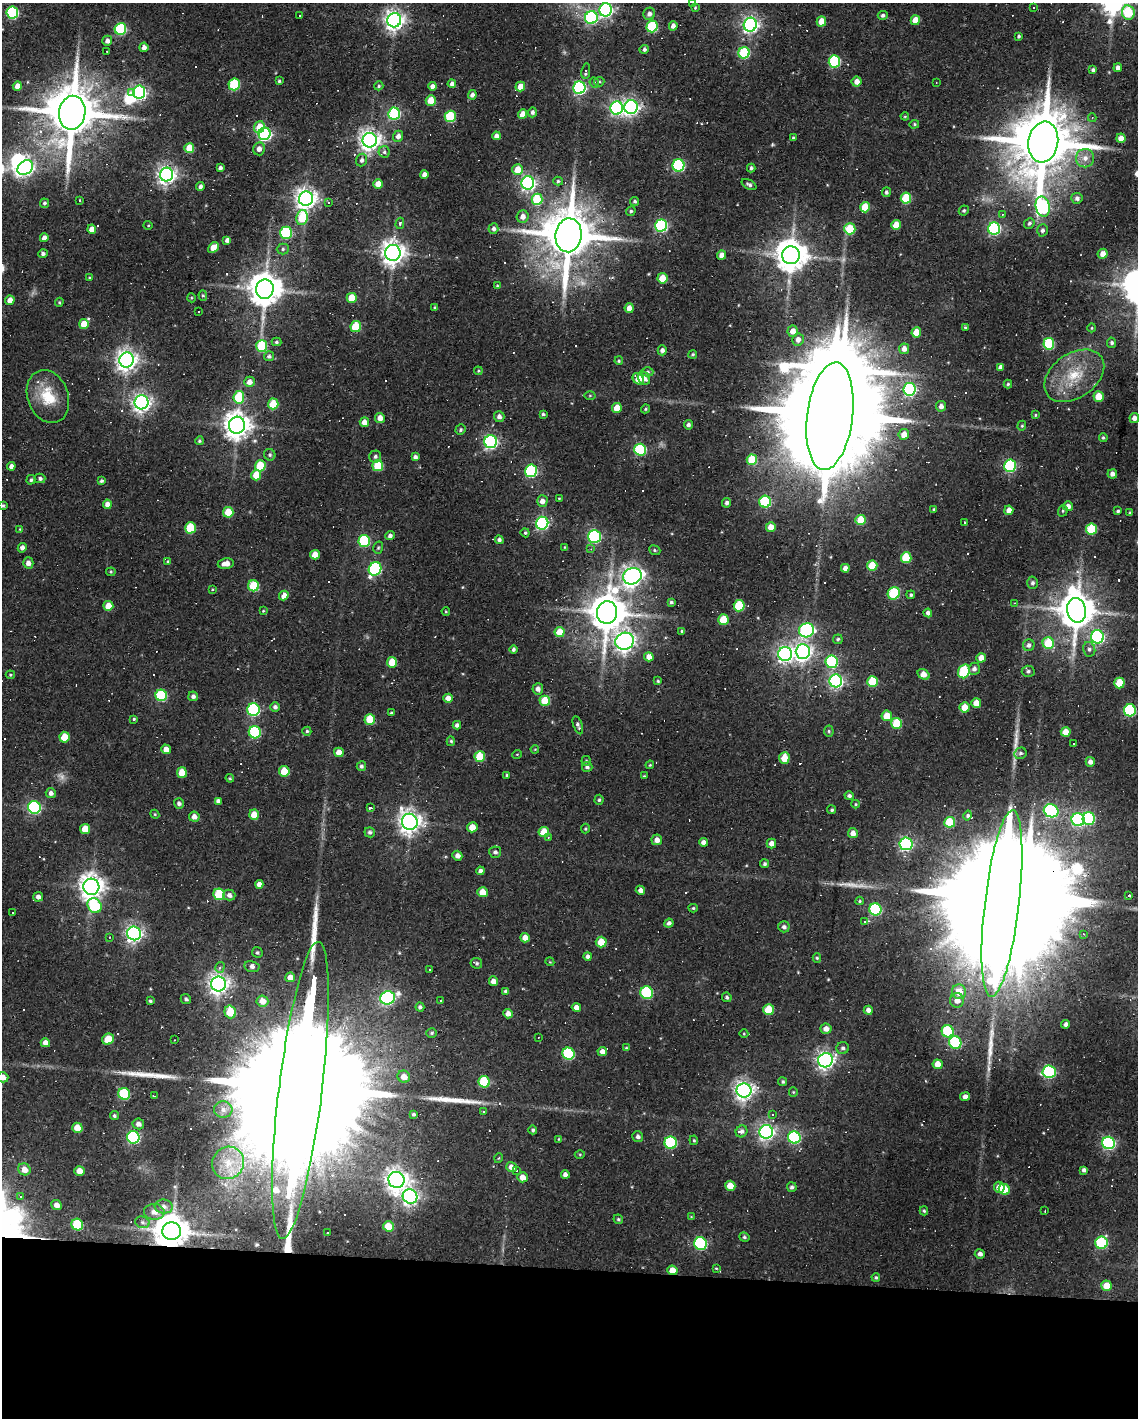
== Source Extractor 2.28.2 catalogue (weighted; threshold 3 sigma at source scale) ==
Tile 10 of 4 x 3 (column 2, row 3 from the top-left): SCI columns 1137-2272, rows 104-1519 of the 4543 x 4566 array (HDU 1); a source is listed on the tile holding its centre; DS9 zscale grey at full resolution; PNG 1140 x 1420 px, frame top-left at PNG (2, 3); each listed source drawn as its Kron ellipse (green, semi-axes under 4 px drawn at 4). Shown black and unused: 11% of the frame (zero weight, under 2 of 3 exposures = <1% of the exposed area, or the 3 px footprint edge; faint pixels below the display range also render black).
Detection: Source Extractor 2.28.2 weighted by HDU 2 'WHT'; one run over the whole footprint, this tile lists its part. Background 0.08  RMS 0.0068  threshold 0.0304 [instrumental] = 3 sigma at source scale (4.5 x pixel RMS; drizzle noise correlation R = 1.50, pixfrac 1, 0.05/0.05 arcsec/px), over >= 5 px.
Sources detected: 554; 1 too faint to see at this stretch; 6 inside a brighter object's white glare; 60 cosmic-ray / hot-pixel residue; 6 long thin detections or spike segments (spike, bleed or trail) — neither listed nor drawn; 4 inside a brighter listed object's ellipse — not listed separately; the other 477 listed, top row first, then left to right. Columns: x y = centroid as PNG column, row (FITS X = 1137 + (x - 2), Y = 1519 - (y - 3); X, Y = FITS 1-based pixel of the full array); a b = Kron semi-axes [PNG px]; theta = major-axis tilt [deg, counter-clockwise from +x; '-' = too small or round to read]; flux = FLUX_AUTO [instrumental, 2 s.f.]
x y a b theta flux
693 3 2 2 - 0.55
1033 7 3 2 - 0.83
695 8 4 3 - 0.78
606 10 6 6 - 170
12 12 6 6 - 88
1128 13 7 6 - 41
649 14 6 6 - 3
883 15 5 4 - 1.8
300 16 2 2 - 0.66
591 18 6 6 - 110
394 20 7 7 - 410
915 20 5 4 - 8.4
821 21 5 4 - 12
750 25 7 6 - 260
652 26 6 5 - 52
673 26 5 4 - 3.7
120 29 6 5 - 69
1019 36 3 3 - 1.2
107 41 5 5 - 3.2
144 47 4 4 - 3.2
644 49 5 4 - 2
107 51 2 2 - 0.37
744 53 6 5 - 51
834 61 6 5 - 63
1118 68 4 4 - 3.3
1093 70 4 4 - 1.7
586 71 8 3 82 2.1
279 81 3 3 - 0.93
599 82 5 4 - 0.94
857 82 5 5 - 4.6
594 83 5 4 - 1.2
936 83 2 2 - 0.39
234 84 6 5 - 50
452 84 4 4 - 2.7
17 86 5 4 - 5.1
379 86 4 4 - 1
432 86 4 4 - 3
520 86 5 4 - 7.2
579 88 6 6 - 140
131 92 3 3 - 6.7
139 92 6 6 - 190
472 95 5 4 - 2.9
431 101 5 5 - 16
631 107 7 6 - 260
617 108 6 6 - 170
532 112 5 4 - 2
72 113 17 13 81 4700
394 114 6 6 - 86
523 114 5 4 - 8.4
450 116 6 5 - 48
905 116 4 4 - 0.71
1092 118 4 4 - 0.97
914 124 5 4 - 0.85
259 127 6 5 - 12
265 134 6 6 - 150
398 136 5 4 - 3.7
496 136 4 4 - 3.7
793 138 4 4 - 1.2
1121 138 4 4 - 5.4
370 140 7 7 - 470
1043 142 20 15 81 7100
189 148 5 5 - 19
259 149 6 6 - 4.5
384 152 6 5 - 1.7
1085 158 9 9 - 5.3
362 160 6 5 - 2.1
678 165 6 6 - 85
25 168 9 6 39 250
220 168 4 4 - 2
751 168 4 3 - 1.4
518 170 5 5 - 13
167 175 7 6 - 350
424 175 4 4 - 4.6
558 181 5 4 - 1.3
528 183 7 6 - 220
378 184 5 4 - 8.4
749 184 8 4 -31 1.8
200 187 4 4 - 2.5
886 192 5 4 - 1.8
906 198 5 5 - 32
1077 198 6 5 - 2.4
306 199 7 7 - 510
537 199 6 5 - 35
80 200 3 2 - 0.43
635 201 4 4 - 1.3
44 203 5 4 - 1.5
328 203 4 3 - 0.83
865 207 5 5 - 18
1043 207 10 7 -77 140
964 210 5 4 - 1.2
631 211 5 4 - 1.4
1002 214 4 3 - 0.81
523 217 6 6 - 4.6
302 218 7 5 78 30
400 223 6 4 74 1.4
1029 223 5 5 - 1.5
148 225 4 4 - 0.69
661 225 6 6 - 110
896 225 5 4 - 11
92 229 4 4 - 5
493 229 5 5 - 2.4
850 229 5 5 - 24
994 229 6 6 - 110
1042 230 6 5 - 1.9
286 233 6 6 - 69
569 235 17 13 82 4600
44 238 4 4 - 5
227 240 4 4 - 2.8
213 247 6 4 41 8.8
283 249 6 5 - 1.3
393 253 8 7 - 640
43 254 5 4 - 1.9
1103 254 5 5 - 5.4
722 255 4 4 - 4.8
791 255 9 9 - 1400
89 278 3 2 - 0.69
662 278 5 5 - 18
497 286 4 3 - 0.69
265 289 9 9 - 1500
203 295 5 4 - 0.92
192 298 5 3 - 0.8
352 298 5 5 - 17
10 300 5 4 - 5.9
59 302 4 3 - 0.78
435 307 4 3 - 1.2
629 308 5 4 - 4.8
198 311 3 3 - 1.4
84 324 5 5 - 13
356 327 5 5 - 30
965 327 4 3 - 0.77
1092 328 4 4 - 0.72
793 331 5 5 - 6.1
916 332 5 4 - 11
798 339 6 6 - 4.3
276 342 5 4 - 1.2
1111 343 5 4 - 1.6
1049 344 6 5 - 52
262 346 6 5 - 37
904 349 5 5 - 4.5
662 350 5 4 - 2.7
693 354 4 4 - 1.1
269 356 5 5 - 1.8
127 360 7 7 - 480
619 361 4 4 - 0.95
1001 367 4 4 - 3.2
478 371 4 3 - 0.68
648 372 6 4 0 1.3
1074 376 33 22 35 30
644 378 7 5 -49 3.5
638 379 6 5 - 11
249 382 5 5 - 4.6
1008 384 4 4 - 0.98
910 389 6 6 - 130
590 395 5 3 - 0.67
48 396 27 20 -69 23
1099 396 5 5 - 15
239 397 6 5 - 34
142 402 7 7 - 350
273 404 5 5 - 23
941 406 5 5 - 3
617 408 5 4 - 10
646 409 4 3 - 0.91
543 414 4 3 - 1.2
1035 415 4 3 - 0.72
830 416 54 23 83 27000
499 417 5 5 - 2.9
380 418 5 5 - 5.5
1134 418 5 5 - 3.8
364 422 5 4 - 6
237 425 8 8 - 840
688 425 5 4 - 2.3
1022 426 5 4 - 0.87
460 430 5 5 - 1.4
904 434 5 5 - 5.9
1103 438 4 4 - 1.1
199 441 4 4 - 1.2
491 442 6 6 - 160
640 450 6 6 - 64
270 455 6 5 - 1.4
375 456 6 6 - 1.8
415 457 4 4 - 2.2
752 460 5 5 - 29
11 466 4 4 - 3.3
260 466 6 5 - 25
378 466 5 5 - 32
1010 466 6 6 - 98
531 471 6 6 - 83
1112 474 5 4 - 3.6
256 475 5 5 - 13
40 478 5 4 - 1.8
31 480 5 4 - 1.3
101 481 4 4 - 1.3
559 498 4 3 - 0.63
542 501 5 5 - 4.5
765 502 6 6 - 58
727 503 5 4 - 2.3
107 504 5 4 - 4
3 506 4 4 - 1.3
1068 506 5 5 - 3.3
934 509 4 4 - 0.69
1009 510 5 4 - 5.5
1063 511 6 4 71 1
1118 511 3 3 - 1.1
228 512 5 5 - 19
1130 513 3 3 - 0.96
860 520 5 5 - 18
964 522 3 3 - 1.5
542 523 6 6 - 140
771 527 5 5 - 7.8
190 528 5 5 - 29
20 529 4 3 - 0.65
1091 529 5 5 - 37
525 533 4 4 - 1
390 536 5 4 - 2.5
594 536 6 6 - 130
499 540 4 4 - 1.9
364 541 6 5 - 64
564 547 4 3 - 0.51
22 548 5 4 - 2.9
378 548 6 5 - 1.1
591 549 3 3 - 0.7
655 550 6 4 -23 1.1
315 555 5 5 - 8.7
906 558 5 5 - 30
168 561 4 4 - 0.68
28 563 5 5 - 3.8
226 564 8 5 10 5.7
872 566 5 5 - 21
845 568 4 4 - 3.6
375 569 7 6 - 100
111 572 4 4 - 0.86
632 576 9 8 - 430
1032 583 6 5 - 1.9
254 586 5 5 - 34
212 590 4 2 - 0.57
894 593 6 6 - 45
284 595 5 4 - 6.3
911 595 4 4 - 1.2
671 602 3 3 - 1.3
1015 603 4 3 - 0.54
108 606 5 5 - 10
739 606 5 5 - 32
1077 610 12 9 -78 1800
263 611 4 4 - 0.63
446 611 4 3 - 0.7
607 613 11 10 - 1900
928 613 4 4 - 2.5
723 620 5 5 - 18
807 630 7 7 - 120
682 631 3 3 - 1.1
560 632 5 5 - 13
1098 637 6 6 - 140
838 639 5 4 - 1.2
625 641 9 8 - 420
1048 643 6 5 - 25
1029 645 6 5 - 2.3
1089 649 7 6 - 2.3
513 650 4 4 - 1.8
803 652 7 7 - 310
785 654 7 7 - 260
649 657 5 4 - 5.2
981 658 4 4 - 5.9
392 662 5 5 - 14
832 662 6 6 - 66
974 669 6 5 - 2.5
964 671 7 5 61 50
1028 671 6 5 - 1.7
924 674 6 5 - 6.2
10 675 5 4 - 0.86
658 681 4 4 - 0.95
836 681 6 6 - 160
872 681 5 5 - 28
1119 683 5 5 - 19
538 689 5 5 - 3.6
161 695 6 5 - 57
193 696 5 4 - 2.3
448 698 4 4 - 6.1
545 701 5 5 - 20
976 703 5 5 - 8.1
275 707 5 5 - 2.3
965 707 5 5 - 12
253 710 6 6 - 93
1130 710 6 6 - 77
391 713 4 3 - 0.88
887 716 5 5 - 11
134 719 4 3 - 0.84
370 719 5 5 - 23
897 723 5 5 - 30
457 725 4 4 - 2.4
578 725 9 4 -71 2
307 731 4 4 - 1.2
829 731 5 4 - 1.2
255 732 6 6 - 68
1066 732 5 4 - 11
65 737 5 5 - 17
451 741 5 4 - 1.1
1073 744 3 2 - 0.86
166 749 5 4 - 6.5
535 749 4 3 - 0.52
339 752 5 4 - 7.7
1021 753 6 5 - 2
517 754 5 3 - 0.57
480 757 5 5 - 25
784 758 6 5 - 14
586 761 4 4 - 0.9
1090 762 5 4 - 3.5
650 765 4 3 - 0.75
361 766 5 4 - 1.7
587 767 5 5 - 2
284 771 5 5 - 16
182 772 5 5 - 13
507 775 4 4 - 0.96
644 776 3 3 - 0.61
230 778 4 4 - 0.8
51 793 5 5 - 2.8
849 796 5 4 - 1.8
599 800 5 4 - 1.2
218 801 4 4 - 2.4
179 803 5 5 - 2.2
856 804 4 4 - 0.8
34 807 6 6 - 120
370 808 4 3 - 1.4
832 810 4 4 - 1.1
1051 811 7 6 - 120
155 814 4 4 - 0.72
254 815 5 5 - 9.9
968 816 5 4 - 1.3
194 817 5 5 - 3.8
1089 819 6 6 - 71
1078 820 6 6 - 110
410 822 8 8 - 580
950 822 5 5 - 28
472 827 5 5 - 9
85 829 5 5 - 14
586 829 5 4 - 0.85
370 832 5 5 - 1.8
544 832 5 5 - 16
853 833 5 5 - 5
548 837 4 3 - 0.96
657 840 5 5 - 4.3
704 842 4 4 - 3.6
771 843 5 5 - 4.1
906 844 6 6 - 150
495 852 6 5 - 2.1
457 856 5 4 - 3.6
764 864 4 4 - 1.5
480 871 4 4 - 2.3
259 884 4 4 - 4
91 887 8 8 - 690
640 890 5 4 - 3.3
482 892 5 5 - 9.9
219 894 6 5 - 38
229 895 6 5 - 3.1
1128 896 3 3 - 4.9
38 897 5 4 - 2.9
860 901 4 3 - 0.93
1002 904 94 17 83 57000
95 906 8 6 -47 54
693 908 4 4 - 0.89
875 909 6 6 - 82
13 913 3 2 - 1.1
864 922 3 3 - 12
669 923 4 4 - 2.3
784 927 5 5 - 2.3
134 933 7 7 - 280
1083 934 4 3 - 0.69
109 937 3 2 - 0.69
525 938 5 4 - 5.5
601 942 5 5 - 12
257 952 5 5 - 1.2
588 956 4 4 - 2.4
817 958 5 4 - 0.98
550 962 4 3 - 0.58
476 963 6 5 - 1.5
220 967 5 4 - 1.8
252 967 7 5 -11 2.4
429 970 3 3 - 1.5
290 977 5 4 - 6.1
494 981 5 4 - 4.8
219 984 7 7 - 450
506 991 4 4 - 1.9
959 992 7 7 - 11
647 993 6 6 - 62
727 997 5 4 - 1.5
388 998 7 6 - 150
186 999 5 5 - 1.7
957 1000 7 7 - 5.9
150 1001 3 3 - 1.2
262 1001 6 5 - 7.7
441 1001 3 2 - 0.66
420 1007 4 4 - 1.7
576 1008 4 4 - 4.6
769 1010 5 5 - 22
868 1010 4 4 - 3.5
230 1012 6 5 - 26
508 1014 5 4 - 4.6
1066 1024 4 4 - 2.2
826 1029 5 5 - 4.3
948 1031 6 6 - 50
432 1033 5 5 - 1.2
744 1034 4 3 - 0.61
538 1037 3 2 - 0.43
108 1039 6 5 - 14
175 1040 3 2 - 0.44
45 1043 5 4 - 4.8
955 1043 6 6 - 63
626 1048 4 4 - 0.88
843 1048 6 6 - 1.9
602 1052 5 4 - 4
568 1054 6 6 - 64
825 1060 7 7 - 340
938 1064 5 5 - 8.4
1049 1072 6 6 - 100
3 1077 5 5 - 5.2
404 1077 6 6 - 6.3
484 1082 6 5 - 42
783 1082 4 4 - 1.1
744 1090 7 7 - 400
300 1091 150 21 83 97000
793 1092 5 4 - 0.74
124 1094 6 5 - 45
154 1096 4 2 - 0.78
965 1097 5 4 - 3.6
223 1110 9 8 - 4.3
483 1111 3 3 - 1.4
413 1114 4 4 - 1.5
772 1115 3 3 - 1.7
114 1116 4 4 - 1.3
138 1124 6 5 - 3.3
77 1128 5 5 - 10
533 1130 4 4 - 1.4
741 1131 6 5 - 2.5
766 1132 7 7 - 250
638 1136 5 5 - 2.1
133 1137 6 6 - 100
794 1137 6 6 - 85
559 1139 4 4 - 0.71
694 1140 5 4 - 0.85
671 1143 6 6 - 74
1108 1143 6 6 - 130
580 1154 5 3 - 0.68
499 1158 5 3 - 0.6
228 1163 16 15 - 15
512 1167 5 5 - 5.3
24 1169 6 6 - 6.8
516 1170 3 3 - 1.9
1084 1170 4 4 - 2.3
79 1171 5 4 - 8
565 1174 4 4 - 3
523 1177 5 5 - 6.1
396 1180 8 8 - 510
730 1186 5 5 - 10
792 1187 5 4 - 1.7
999 1187 5 5 - 5.7
1004 1189 6 5 - 21
21 1196 4 3 - 0.87
410 1196 7 7 - 280
57 1205 5 5 - 4.6
164 1207 9 7 -7 3.3
924 1211 4 3 - 1.1
1045 1211 3 2 - 0.59
154 1212 10 8 -4 5.2
691 1217 4 4 - 0.56
618 1219 5 4 - 1.2
142 1222 7 5 -16 1.8
77 1225 6 5 - 40
388 1226 5 5 - 13
172 1231 9 9 - 1700
327 1233 2 2 - 0.59
744 1237 5 4 - 1.4
1101 1243 6 6 - 57
701 1244 6 6 - 95
980 1254 5 5 - 2.6
716 1268 4 3 - 0.67
672 1270 5 5 - 7.7
876 1277 4 4 - 1.2
1107 1286 5 5 - 11
Overlapping masked pixels (flux is a lower limit): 4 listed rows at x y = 569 235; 1002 904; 172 1231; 672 1270
Isophote crosses this tile's border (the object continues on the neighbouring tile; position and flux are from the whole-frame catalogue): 5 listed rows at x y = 693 3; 606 10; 1128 13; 3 506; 3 1077